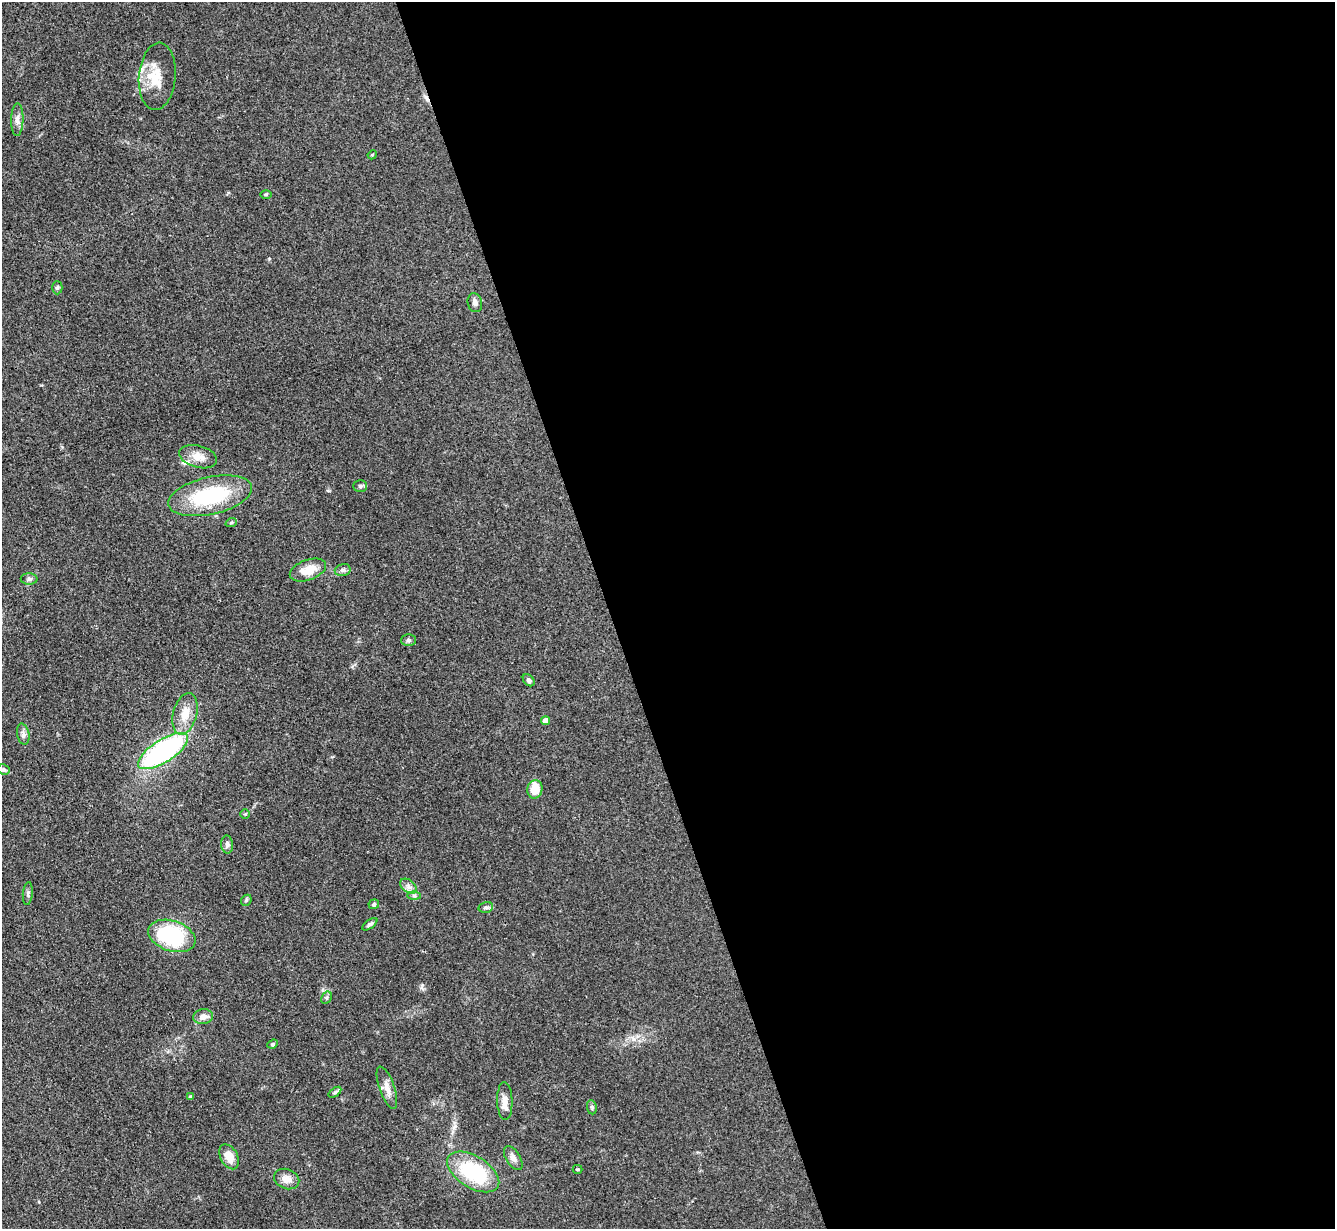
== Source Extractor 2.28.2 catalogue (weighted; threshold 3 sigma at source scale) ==
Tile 8 of 4 x 4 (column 4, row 2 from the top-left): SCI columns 4008-5340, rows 2730-3956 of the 5350 x 5332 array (HDU 1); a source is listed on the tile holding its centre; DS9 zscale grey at full resolution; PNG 1337 x 1231 px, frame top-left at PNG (2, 2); each listed source drawn as its Kron ellipse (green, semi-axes under 4 px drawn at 4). Shown black and unused: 54% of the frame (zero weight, under 3 of 4 exposures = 1% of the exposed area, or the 3 px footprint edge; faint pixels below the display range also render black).
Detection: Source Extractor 2.28.2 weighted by HDU 2 'WHT'; one run over the whole footprint, this tile lists its part. Background 0.116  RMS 0.0069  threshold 0.031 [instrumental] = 3 sigma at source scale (4.5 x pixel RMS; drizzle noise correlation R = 1.50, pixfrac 1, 0.05/0.05 arcsec/px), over >= 5 px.
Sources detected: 46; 1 cosmic-ray / hot-pixel residue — neither listed nor drawn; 1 inside a brighter listed object's ellipse — not listed separately; the other 44 listed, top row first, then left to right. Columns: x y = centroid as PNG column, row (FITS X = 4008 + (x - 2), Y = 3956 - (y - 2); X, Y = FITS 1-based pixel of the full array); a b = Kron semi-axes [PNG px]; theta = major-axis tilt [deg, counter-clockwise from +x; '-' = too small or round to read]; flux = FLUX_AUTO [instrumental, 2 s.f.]
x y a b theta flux
157 76 34 18 85 18
17 120 16 6 88 3.6
372 155 5 3 - 0.67
266 194 5 3 - 0.75
57 288 7 5 88 1.2
475 303 10 7 -76 2.6
198 457 19 11 -15 7.7
360 486 7 6 - 1.5
210 496 43 18 13 54
231 523 6 3 19 0.85
308 570 19 10 20 11
343 570 8 6 14 1.8
29 579 8 5 -1 1.9
409 640 7 6 - 1.5
529 680 7 5 -49 1.6
185 714 21 12 75 11
546 721 4 4 - 6.3
23 734 11 6 -79 2.4
163 751 29 11 32 130
4 770 6 5 - 1.7
535 789 9 7 78 11
245 814 4 4 - 0.76
227 845 9 6 -86 1.9
408 886 9 6 -38 2.7
28 893 11 5 85 1.9
414 896 7 4 -1 1.5
246 900 6 4 47 1
374 904 5 5 - 1.2
486 907 7 5 13 1.5
370 924 9 4 36 1.7
172 936 24 15 -18 63
327 998 6 4 59 1.1
203 1017 10 7 10 4.7
273 1044 5 4 - 0.86
387 1088 22 7 -71 5.7
335 1092 7 4 36 1.2
191 1097 4 3 - 1.5
505 1101 19 7 -88 6
592 1107 7 5 -83 1.3
229 1157 13 8 -62 9
513 1158 13 7 -58 3.5
578 1169 5 3 - 0.81
473 1172 29 16 -32 52
287 1179 13 9 -22 5.6